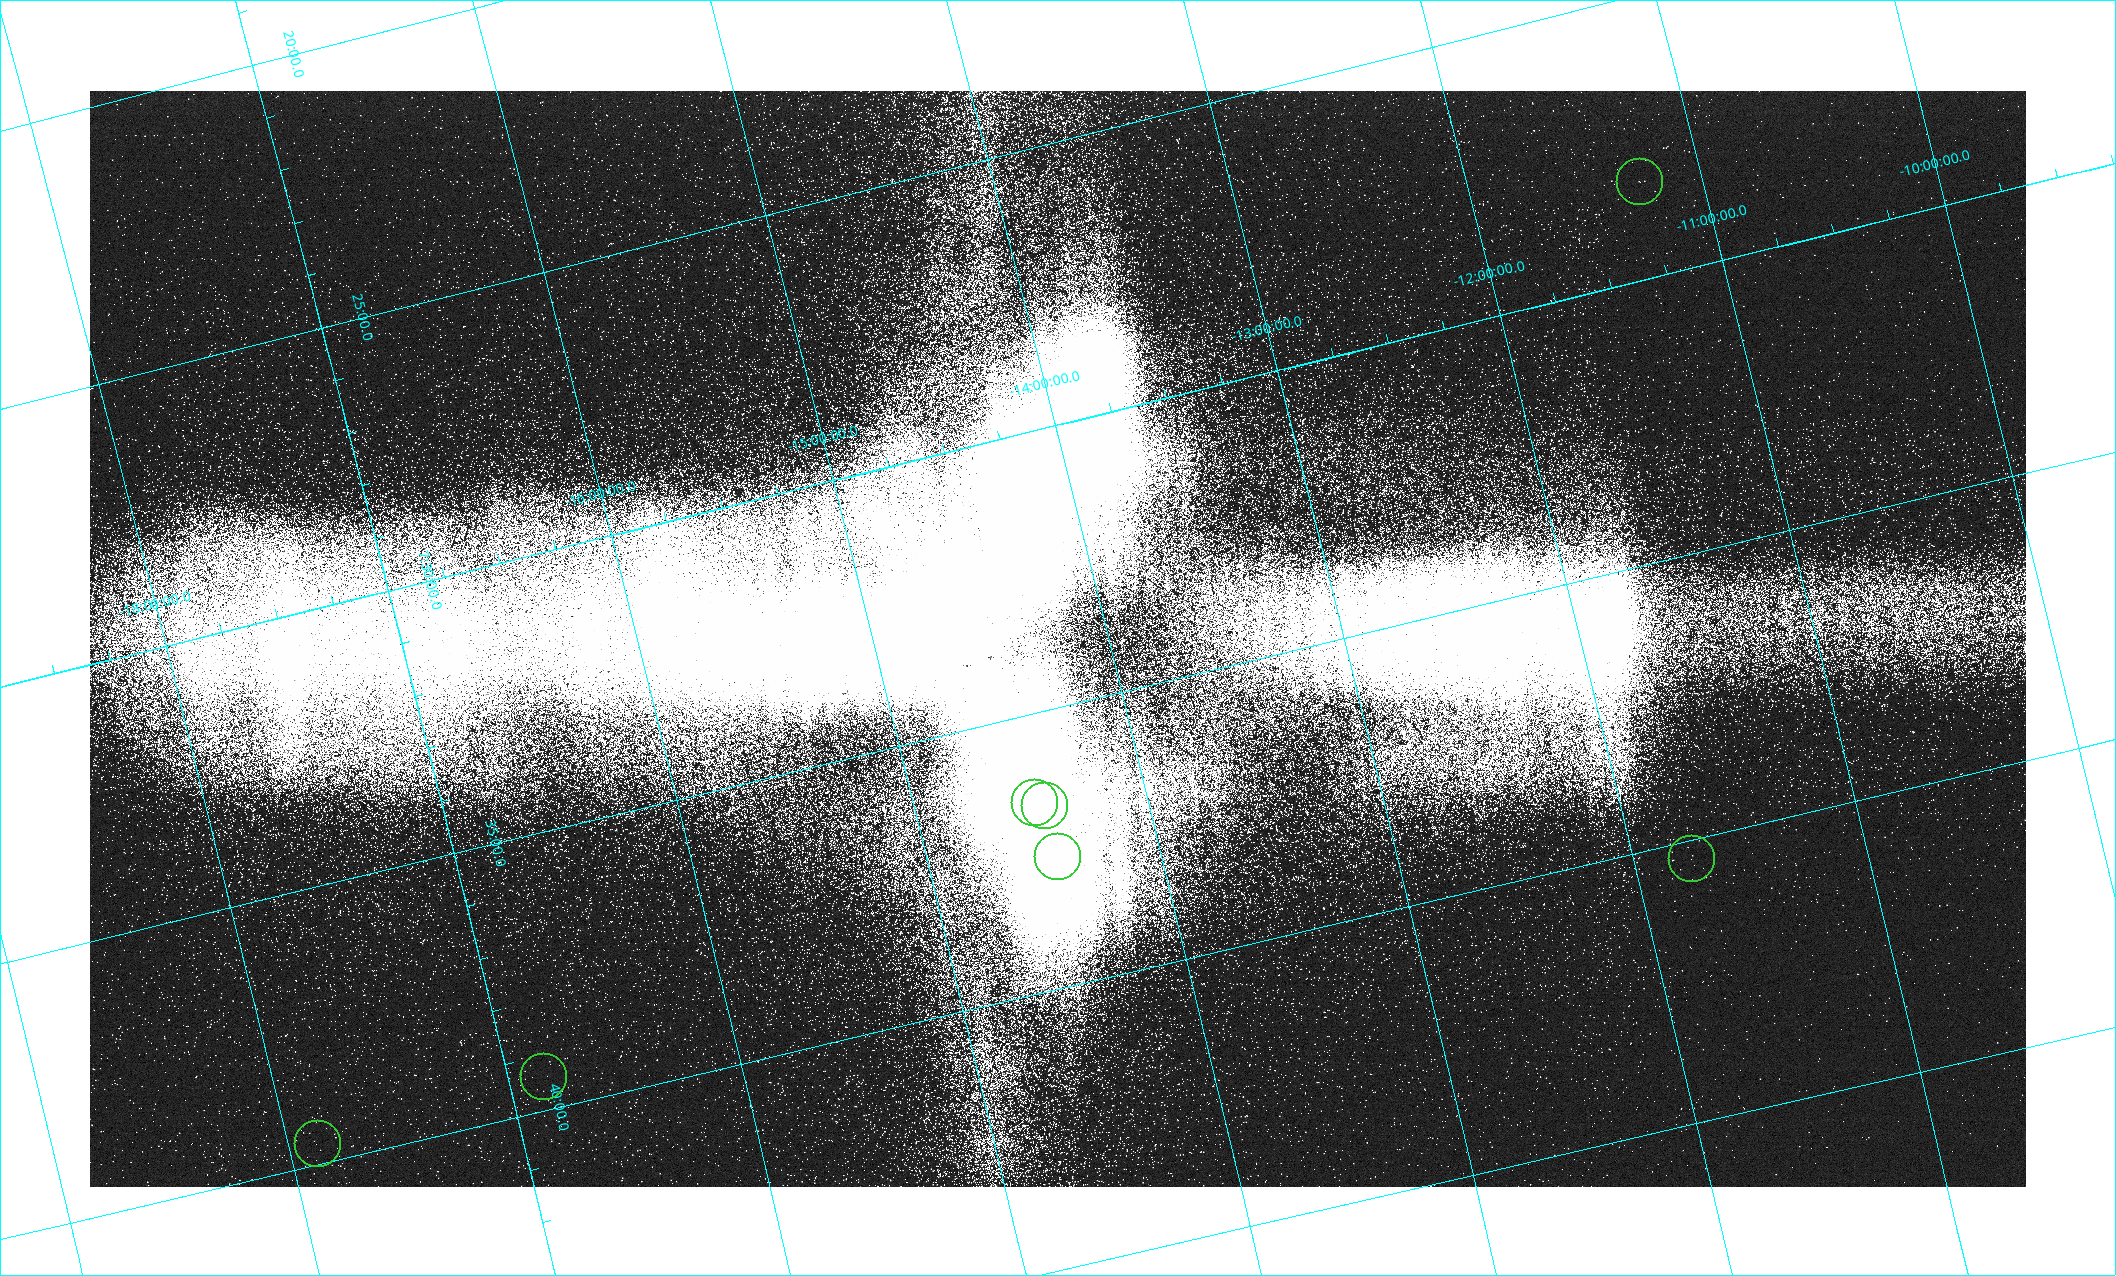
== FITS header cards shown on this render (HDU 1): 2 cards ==
NAXIS1  =                 1936 / length of original image axis
NAXIS2  =                 1096 / length of original image axis

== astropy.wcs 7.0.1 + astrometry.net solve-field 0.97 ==
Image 1936 x 1096 px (HDU 1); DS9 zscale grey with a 90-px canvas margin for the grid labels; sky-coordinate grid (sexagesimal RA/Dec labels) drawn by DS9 from the SOLVED WCS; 7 Tycho-2 reference stars matched to detected sources circled (green)
Header WCS: none
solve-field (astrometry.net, Tycho-2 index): SOLVED blind (the file carries no WCS)
Solved WCS: RA---TAN/DEC--TAN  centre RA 07:33:47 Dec -14:13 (113.44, -14.22 deg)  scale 15.7 x 15.9 arcsec/px (non-square pixels)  FOV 507.7' x 290.5'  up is -76 deg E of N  parity flipped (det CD > 0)
(file carries no celestial WCS; the grid is the blind solution)
Tycho-2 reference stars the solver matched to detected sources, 7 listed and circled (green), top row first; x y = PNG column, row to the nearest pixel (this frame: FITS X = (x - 90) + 1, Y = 1096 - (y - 91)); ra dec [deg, ICRS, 3 dp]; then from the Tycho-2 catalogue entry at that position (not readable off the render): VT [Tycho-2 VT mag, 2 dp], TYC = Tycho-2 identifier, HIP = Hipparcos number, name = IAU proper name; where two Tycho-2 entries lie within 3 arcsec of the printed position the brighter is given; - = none
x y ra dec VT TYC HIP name
1640 182 112.070 -11.265 7.46 5404-4370-1 36296 -
1035 803 114.149 -14.483 6.92 5409-4230-1 - -
1045 806 114.172 -14.444 6.67 5409-4228-1 37037 -
1058 857 114.412 -14.441 6.51 5409-111-1 37119 -
1692 859 115.088 -11.753 6.56 5418-3181-1 37375 -
544 1077 114.851 -16.847 6.55 5980-475-1 37289 -
318 1144 114.908 -17.872 7.62 5984-787-1 37313 -